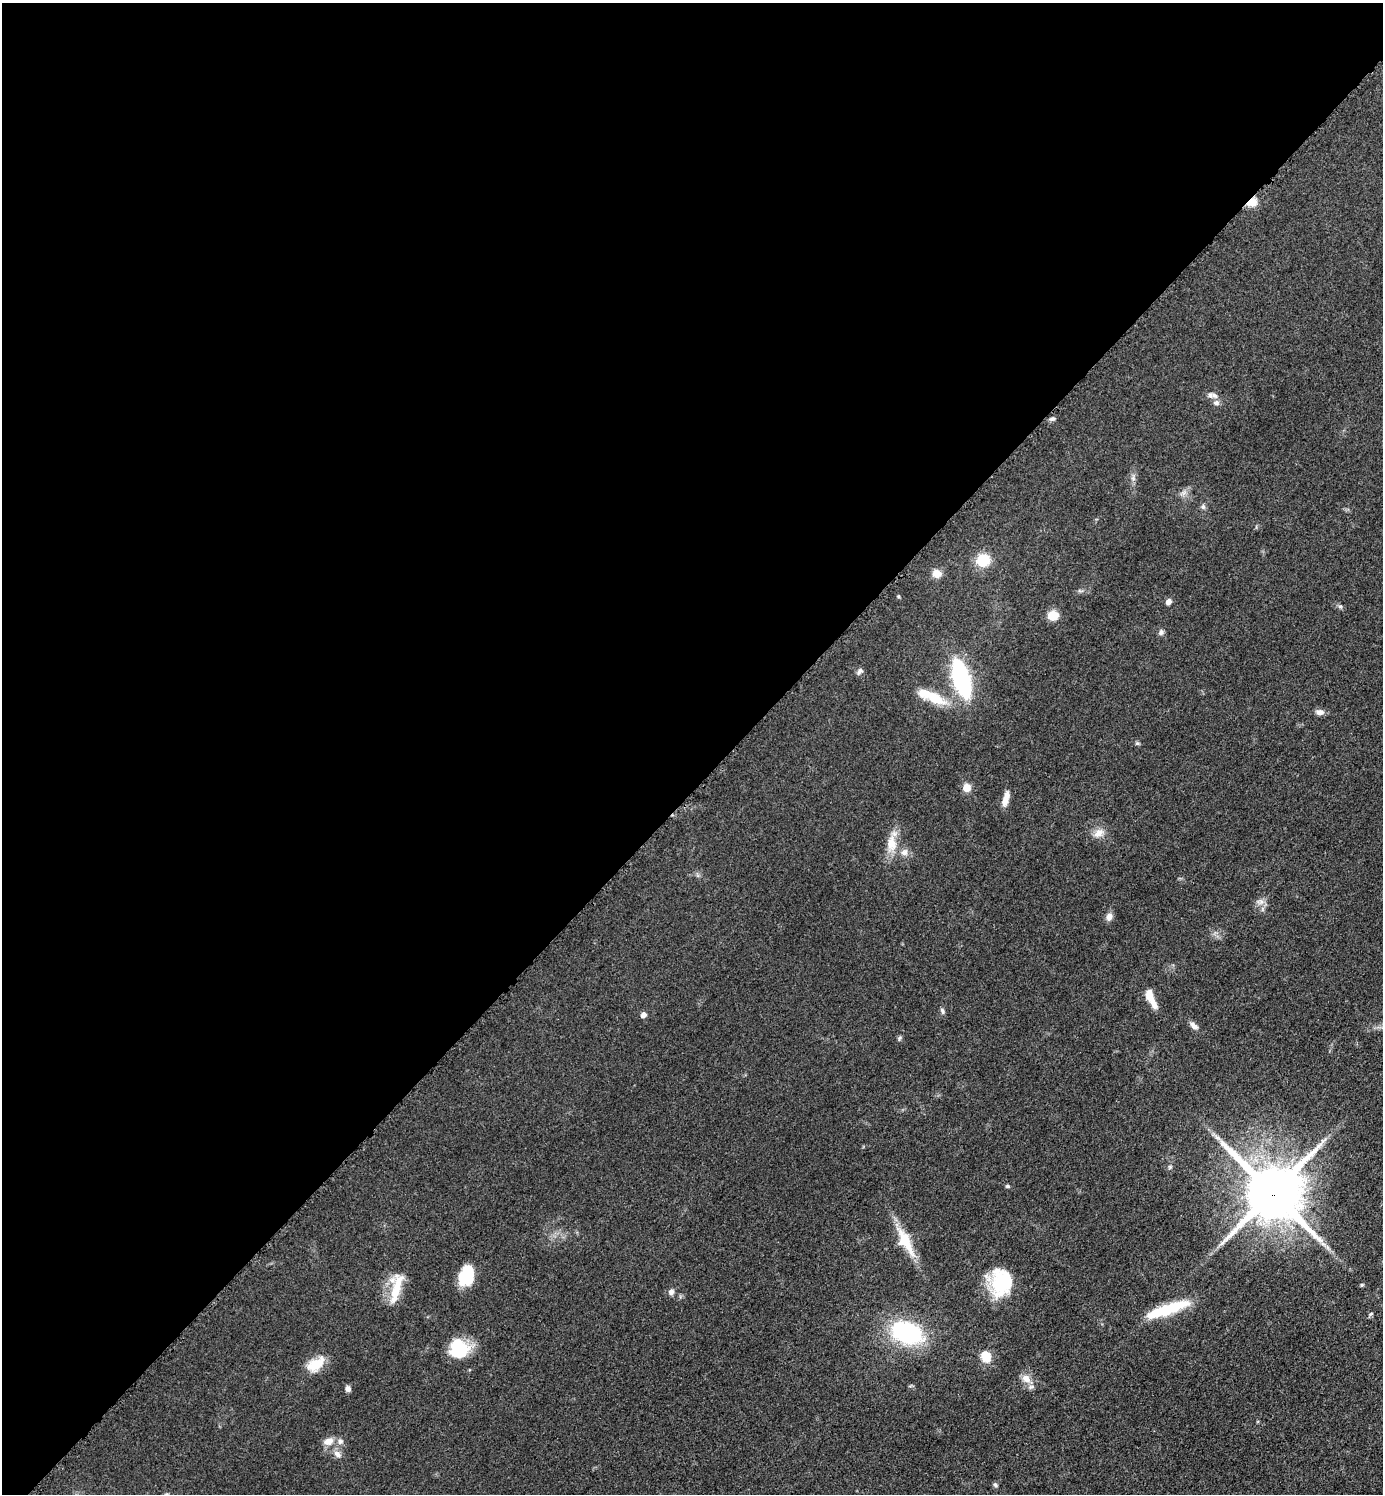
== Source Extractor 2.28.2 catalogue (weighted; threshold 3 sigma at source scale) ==
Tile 2 of 4 x 4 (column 2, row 1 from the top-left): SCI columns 1592-2972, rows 4498-5989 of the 6048 x 6047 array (HDU 1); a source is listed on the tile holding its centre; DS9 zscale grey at full resolution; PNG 1385 x 1496 px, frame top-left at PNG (2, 3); no overlay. Shown black and unused: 53% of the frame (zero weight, under 3 of 5 exposures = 4% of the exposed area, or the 3 px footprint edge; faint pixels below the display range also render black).
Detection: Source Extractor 2.28.2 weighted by HDU 2 'WHT'; one run over the whole footprint, this tile lists its part. Background 0.0497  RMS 0.0055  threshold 0.0245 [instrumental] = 3 sigma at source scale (4.5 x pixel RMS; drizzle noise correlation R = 1.50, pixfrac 1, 0.05/0.05 arcsec/px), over >= 5 px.
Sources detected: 54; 2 inside a brighter object's white glare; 1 long thin detection or spike segment (spike, bleed or trail) — not listed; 3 inside a brighter listed object's ellipse — not listed separately; the other 48 listed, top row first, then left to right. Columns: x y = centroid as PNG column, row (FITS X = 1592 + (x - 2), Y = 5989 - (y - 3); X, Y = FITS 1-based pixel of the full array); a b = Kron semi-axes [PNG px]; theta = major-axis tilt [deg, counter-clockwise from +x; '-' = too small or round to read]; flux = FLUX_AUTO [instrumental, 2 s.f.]
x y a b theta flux
1252 202 14 10 9 5.2
1210 395 9 8 - 2.3
1216 403 9 7 -12 2.2
1052 419 9 3 5 1.1
1133 478 7 5 -47 1.3
1203 507 7 5 -70 1.2
983 560 15 13 25 13
937 573 9 9 - 5.1
1168 601 7 6 - 2.2
1340 606 7 4 -1 0.95
1053 615 11 9 17 8
1161 632 7 7 - 1.5
859 671 9 6 63 1.7
961 678 34 14 -73 68
934 697 31 13 -21 15
1320 712 11 7 -5 2.8
1137 743 6 5 - 0.84
967 787 9 9 - 4.7
1006 799 19 6 75 4.7
1099 833 15 10 37 4.9
891 843 23 14 -86 9.7
1260 902 11 8 9 2.8
1109 917 10 8 70 2.9
1151 998 24 7 -65 8.2
942 1011 9 5 -77 1.3
643 1015 7 6 - 2.1
1194 1026 11 6 -38 2.7
899 1038 7 4 70 0.8
1008 1186 6 4 -3 0.92
1272 1192 18 17 - 3900
905 1241 40 13 -63 16
1327 1247 7 4 -71 1.3
466 1276 20 14 75 19
1001 1283 34 21 -80 29
1362 1285 5 4 - 0.71
396 1288 44 11 75 14
671 1292 8 6 70 2.1
1167 1309 49 10 19 27
1371 1314 6 4 31 0.75
906 1332 29 19 -20 69
458 1349 21 19 -80 24
986 1357 14 12 -67 7.1
316 1364 25 14 34 11
1026 1378 13 9 -34 4.5
348 1389 7 6 - 1.9
329 1441 15 10 27 4.8
337 1454 12 7 -40 3
995 1485 7 5 -55 1.1
Overlapping masked pixels (flux is a lower limit): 2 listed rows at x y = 1252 202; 1272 1192